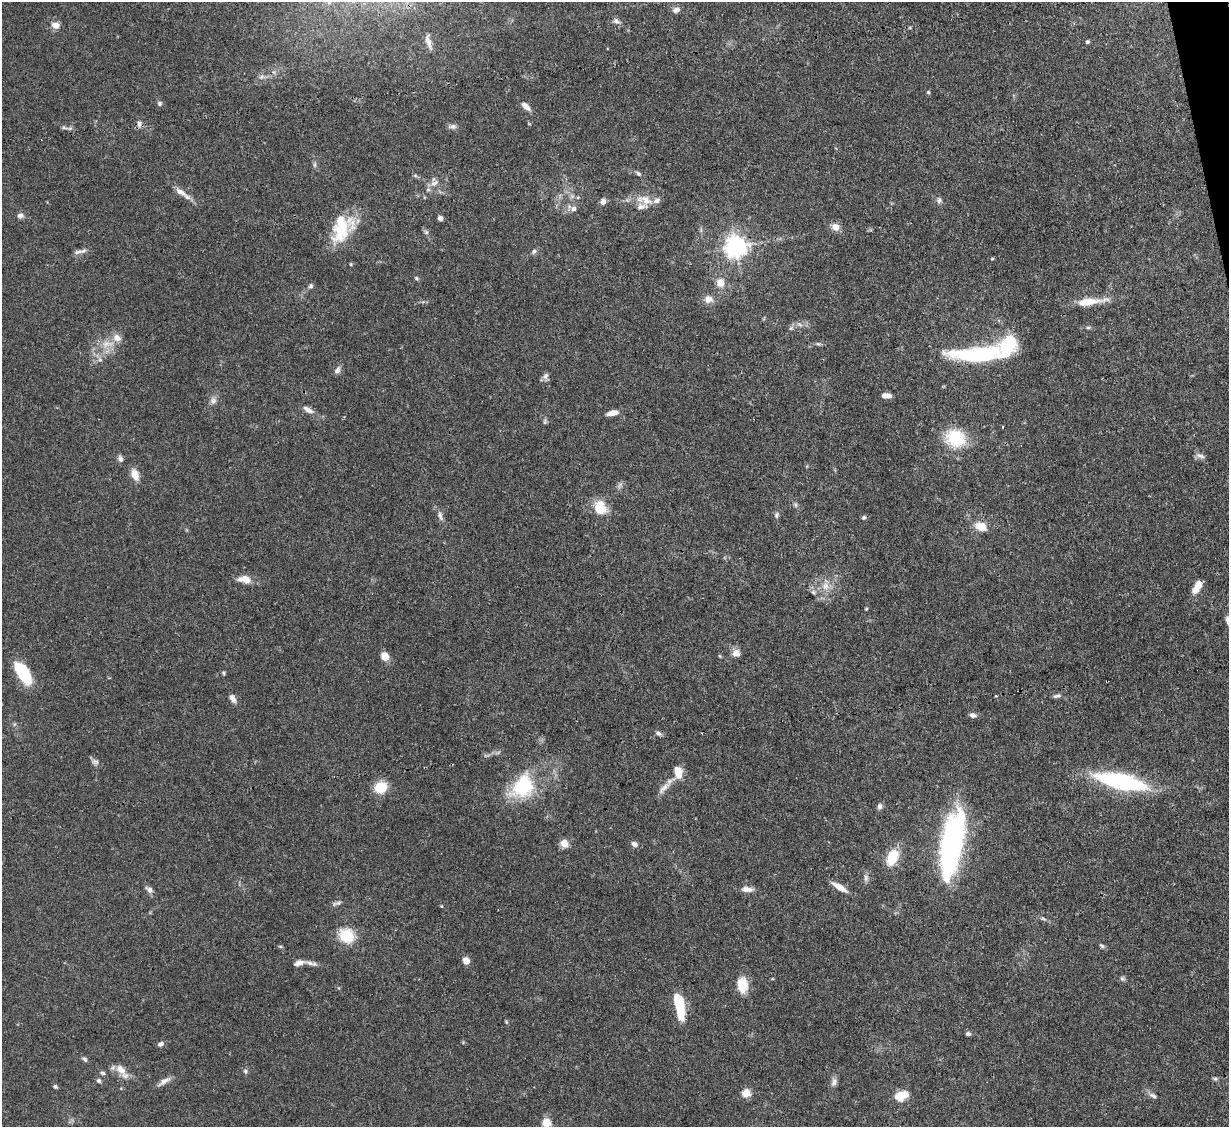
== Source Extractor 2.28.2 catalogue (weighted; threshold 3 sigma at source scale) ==
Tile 10 of 4 x 4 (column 2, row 3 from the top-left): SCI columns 1228-2454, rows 1376-2500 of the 4908 x 4884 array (HDU 1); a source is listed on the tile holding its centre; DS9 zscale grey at full resolution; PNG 1231 x 1129 px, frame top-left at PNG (2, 2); no overlay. Shown black and unused: <1% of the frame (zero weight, under 3 of 4 exposures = <1% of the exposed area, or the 3 px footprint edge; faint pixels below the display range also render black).
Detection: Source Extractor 2.28.2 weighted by HDU 2 'WHT'; one run over the whole footprint, this tile lists its part. Background 0.11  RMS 0.004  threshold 0.0182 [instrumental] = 3 sigma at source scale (4.5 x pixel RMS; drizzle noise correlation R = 1.50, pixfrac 1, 0.05/0.05 arcsec/px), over >= 5 px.
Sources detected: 118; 5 inside a brighter listed object's ellipse — not listed separately; the other 113 listed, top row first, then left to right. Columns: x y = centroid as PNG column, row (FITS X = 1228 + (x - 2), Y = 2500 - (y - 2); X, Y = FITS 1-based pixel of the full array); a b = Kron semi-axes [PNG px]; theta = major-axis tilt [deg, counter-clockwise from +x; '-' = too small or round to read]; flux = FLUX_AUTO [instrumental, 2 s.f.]
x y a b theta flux
676 10 8 6 24 2.1
616 21 10 6 -37 1.5
55 25 8 7 - 3.3
428 41 21 7 -75 2.6
1087 42 4 4 - 0.81
928 92 5 4 - 0.51
159 103 7 6 - 0.86
526 106 12 6 -42 2.5
139 124 8 5 -88 1.4
452 126 12 6 4 1.4
64 128 8 4 -9 0.89
638 173 7 5 -39 0.91
434 183 13 8 24 2.5
181 192 18 7 -30 3.3
644 200 25 12 -19 6.1
939 200 9 5 79 1.1
603 202 7 7 - 1.7
574 209 7 7 - 1.5
20 216 8 6 0 1.5
440 218 5 5 - 1.4
835 227 9 8 - 3.3
341 229 39 21 78 19
426 232 7 5 -46 0.86
736 247 8 7 - 270
534 251 7 6 - 1
78 252 13 6 11 1.6
992 259 4 4 - 0.4
416 278 5 5 - 0.59
720 282 11 10 - 4.1
311 286 7 6 - 0.95
708 299 10 9 - 3.1
1090 301 39 8 7 8.3
791 328 6 4 43 0.67
1088 328 6 4 1 0.63
108 344 22 7 9 4.5
978 354 55 14 3 46
100 360 6 5 - 0.99
337 370 10 7 58 1.6
546 376 10 7 68 1.4
886 396 10 5 -2 3.1
213 401 9 9 - 1.8
308 410 15 6 -31 2.3
613 413 13 6 12 3.3
545 422 9 4 89 0.78
1003 427 3 2 - 0.29
955 438 21 17 -20 20
1200 456 13 5 -19 1.5
120 459 9 6 -66 1.3
135 475 12 8 -67 4.5
620 485 10 5 65 1.2
796 505 7 4 -89 0.73
600 507 20 15 -61 7.9
776 515 9 6 78 1
440 516 13 5 -74 1.7
864 517 6 5 - 0.8
981 526 17 12 -23 5.5
245 579 17 9 -7 4.4
825 586 11 10 - 3.7
1196 589 13 9 62 4
813 592 8 5 -27 1
866 609 4 4 - 0.42
1228 621 12 5 -74 1.6
736 653 10 10 - 2.7
385 656 7 6 - 6.7
720 656 5 3 - 0.41
23 673 26 12 -58 17
224 673 6 4 -88 0.5
996 696 4 3 - 0.39
1057 696 10 5 13 1.1
233 699 11 6 -60 2
973 715 9 6 -5 1.5
658 733 8 6 -21 1.2
95 762 10 7 -18 1.4
678 772 14 8 -78 5.9
1121 781 42 12 -13 64
523 786 37 28 46 25
381 788 12 10 25 11
664 788 22 7 45 3.3
880 806 7 6 - 1.2
952 841 59 16 79 130
564 843 9 8 - 3.5
634 844 7 6 - 1.7
892 857 16 10 68 11
866 878 10 5 86 1.4
839 887 16 6 -32 4.9
747 889 15 7 -7 2.8
149 890 10 7 -37 1.7
338 903 11 5 16 1.2
441 906 4 4 - 0.35
346 936 15 13 -35 13
1102 946 8 5 -32 0.83
466 961 7 6 - 3.5
299 963 14 6 18 2.2
311 963 19 5 -13 2.2
1122 978 7 6 - 0.87
742 985 18 12 -86 8
679 1005 25 8 -79 18
506 1022 6 3 73 0.45
968 1034 6 5 - 0.96
161 1044 7 5 32 1.4
85 1059 7 5 -46 0.83
121 1069 19 10 -45 4.2
245 1071 7 5 -25 0.83
102 1073 6 6 - 0.88
1215 1079 8 4 -20 0.73
99 1081 5 5 - 0.93
164 1081 20 6 33 2.3
834 1082 12 7 73 1.7
55 1086 5 5 - 0.72
746 1093 5 5 - 14
902 1096 16 10 20 6.1
1153 1096 12 6 -28 1.5
546 1123 5 5 - 18
Overlapping masked pixels (flux is a lower limit): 1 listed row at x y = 346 936
Isophote crosses this tile's border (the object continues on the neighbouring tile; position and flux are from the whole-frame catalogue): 2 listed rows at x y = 1228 621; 546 1123